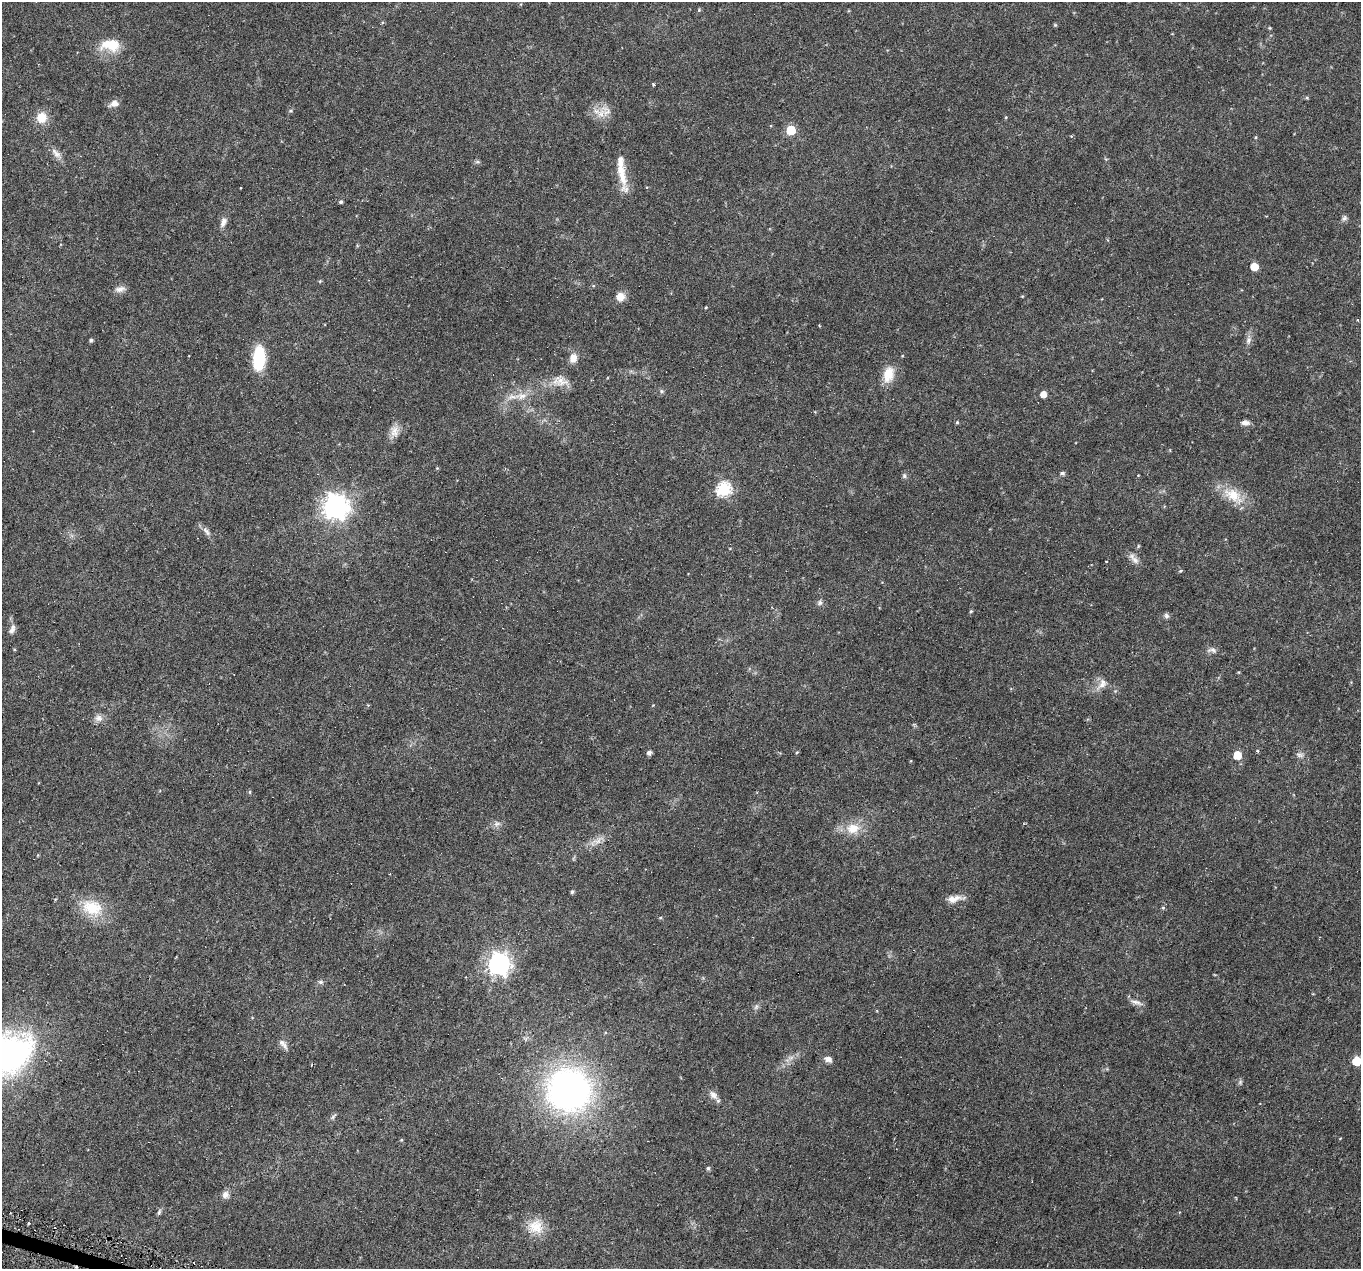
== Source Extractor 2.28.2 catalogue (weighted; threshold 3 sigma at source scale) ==
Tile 7 of 4 x 4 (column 3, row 2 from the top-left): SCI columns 2717-4075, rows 2761-4027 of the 5438 x 5586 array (HDU 1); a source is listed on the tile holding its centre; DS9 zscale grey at full resolution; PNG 1363 x 1271 px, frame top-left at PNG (2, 2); no overlay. Shown black and unused: <1% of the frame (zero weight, under 3 of 6 exposures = <1% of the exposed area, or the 3 px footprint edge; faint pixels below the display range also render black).
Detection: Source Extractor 2.28.2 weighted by HDU 2 'WHT'; one run over the whole footprint, this tile lists its part. Background 0.0422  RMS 0.0024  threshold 0.00978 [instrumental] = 3 sigma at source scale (4.09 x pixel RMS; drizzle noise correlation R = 1.36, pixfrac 0.8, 0.0396/0.0396 arcsec/px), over >= 5 px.
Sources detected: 88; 4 cosmic-ray / hot-pixel residue — not listed; the other 84 listed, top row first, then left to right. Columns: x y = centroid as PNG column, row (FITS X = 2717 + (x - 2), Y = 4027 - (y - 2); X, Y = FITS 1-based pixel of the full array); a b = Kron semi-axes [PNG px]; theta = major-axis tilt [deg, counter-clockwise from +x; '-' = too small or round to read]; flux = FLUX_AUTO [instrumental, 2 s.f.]
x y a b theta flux
699 10 5 4 - 0.26
1055 25 5 4 - 0.23
1270 28 6 3 -71 0.19
111 45 26 15 0 5.2
653 84 5 3 - 0.22
1307 98 6 4 -19 0.25
114 104 12 8 15 1.3
291 111 6 5 - 0.38
606 111 19 13 -46 2.7
41 117 14 12 83 3.1
791 130 6 6 - 9.1
1256 137 5 3 - 0.21
56 153 19 7 -46 1.4
477 162 7 4 0 0.38
621 170 43 9 -82 4.5
341 202 4 4 - 0.39
1344 218 9 7 49 0.59
223 222 14 7 65 1.1
1254 266 6 5 - 4.1
320 281 5 4 - 0.23
120 289 15 7 12 1.2
620 297 9 9 - 2.2
706 307 5 3 - 0.19
91 340 5 4 - 0.35
1248 340 12 7 73 0.99
259 358 21 9 87 14
573 358 10 8 78 2
888 374 22 14 77 3.7
561 381 23 13 -15 2.9
662 391 6 5 - 0.38
1043 394 5 5 - 1.9
522 396 13 9 2 2.1
957 422 5 4 - 0.26
1245 423 11 6 0 1
394 431 17 11 -90 1.9
437 468 4 4 - 0.2
1062 473 5 5 - 0.56
1138 475 3 2 - 0.19
904 476 8 6 77 0.47
724 489 7 6 - 36
1233 495 31 16 -34 5.7
336 506 9 9 - 190
206 531 16 6 -54 1
1138 546 6 3 72 0.23
1135 560 14 8 -39 1.3
1106 561 3 2 - 0.27
1181 571 4 3 - 0.38
820 603 8 6 57 0.59
971 611 5 4 - 0.28
1166 616 7 6 - 0.58
12 629 14 7 70 1
1212 650 12 7 -9 0.97
1102 685 19 9 34 1.9
98 718 12 9 -13 1.3
1257 751 4 4 - 0.24
649 752 5 5 - 0.81
797 752 5 3 - 0.21
1237 755 5 5 - 5.3
1300 755 11 6 -11 0.75
250 792 6 4 89 0.25
497 824 9 7 27 0.83
853 828 19 15 8 4.2
598 840 21 7 25 1.8
572 892 5 4 - 0.38
954 899 21 8 9 1.9
91 907 30 20 -16 7.2
499 964 8 8 - 140
321 982 8 6 -15 0.5
1136 1002 18 5 -18 1.1
756 1006 8 5 70 0.56
282 1043 11 8 -19 1.2
6 1054 52 36 20 77
790 1058 10 6 7 0.93
828 1059 10 7 -21 1
1357 1061 6 6 - 7.6
1240 1082 7 5 48 0.42
569 1090 30 29 - 98
713 1095 14 9 -48 1.4
333 1116 12 3 52 0.45
401 1140 5 3 - 0.2
708 1168 5 5 - 0.34
225 1195 9 8 - 1.1
159 1212 9 5 72 0.47
536 1226 20 19 - 4.3
Isophote crosses this tile's border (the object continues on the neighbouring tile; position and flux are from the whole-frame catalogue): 2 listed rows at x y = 6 1054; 1357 1061